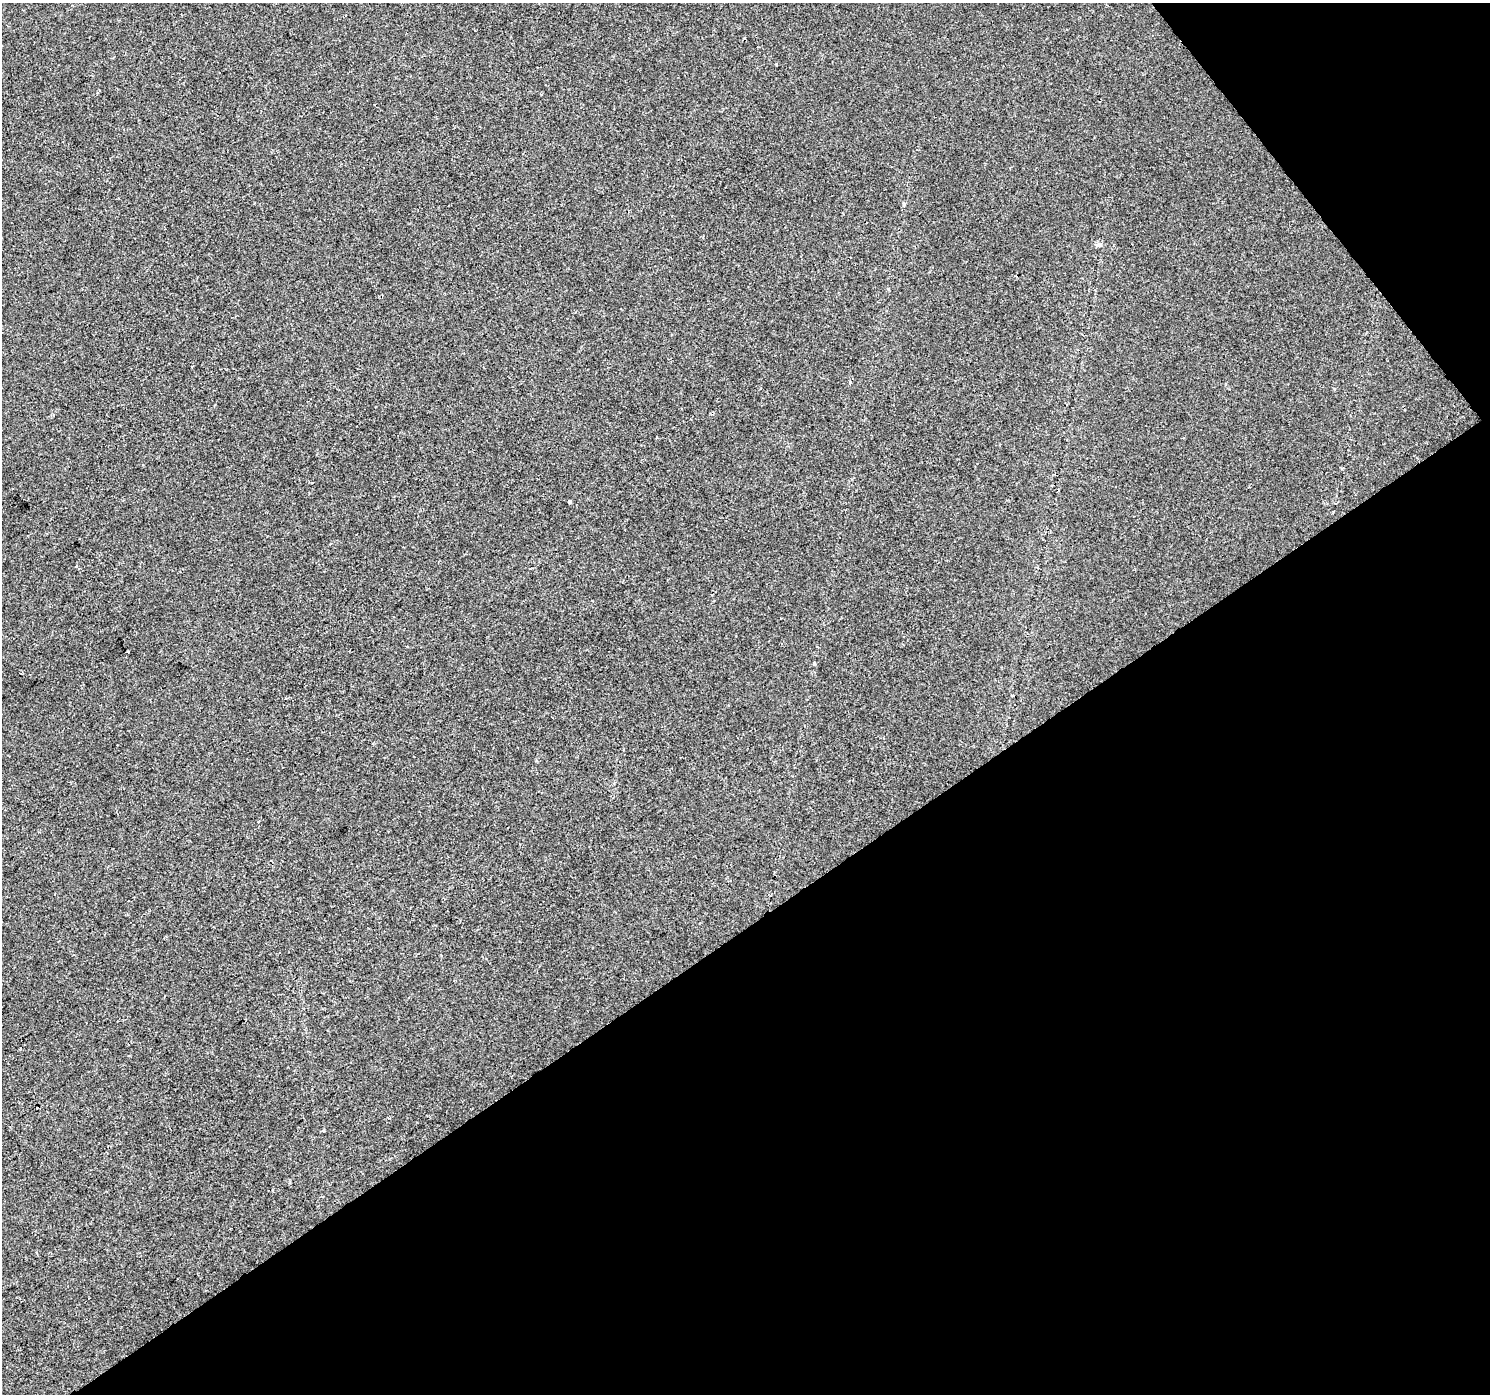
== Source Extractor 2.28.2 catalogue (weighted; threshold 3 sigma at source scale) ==
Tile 12 of 4 x 4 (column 4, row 3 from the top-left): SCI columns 4467-5954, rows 1522-2913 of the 5957 x 5890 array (HDU 1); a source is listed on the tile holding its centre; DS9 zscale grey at full resolution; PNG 1492 x 1396 px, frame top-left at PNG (2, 3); no overlay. Shown black and unused: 37% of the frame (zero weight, under 2 of 3 exposures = <1% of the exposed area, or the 3 px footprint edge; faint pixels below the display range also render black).
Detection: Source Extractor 2.28.2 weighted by HDU 2 'WHT'; one run over the whole footprint, this tile lists its part. Background 1.43e-04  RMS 0.0046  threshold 0.0205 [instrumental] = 3 sigma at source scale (4.5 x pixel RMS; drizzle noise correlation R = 1.50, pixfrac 1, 0.0396/0.0396 arcsec/px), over >= 5 px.
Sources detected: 7; all 7 listed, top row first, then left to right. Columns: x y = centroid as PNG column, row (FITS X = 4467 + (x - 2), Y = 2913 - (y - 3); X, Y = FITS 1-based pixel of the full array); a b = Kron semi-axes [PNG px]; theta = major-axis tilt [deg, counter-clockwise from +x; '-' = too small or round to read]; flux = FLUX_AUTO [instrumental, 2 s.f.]
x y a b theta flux
776 64 3 3 - 0.35
1100 245 5 5 - 2.6
850 383 4 3 - 0.61
657 437 3 3 - 3
570 502 4 3 - 3.1
128 652 3 2 - 0.43
323 1130 4 3 - 0.52